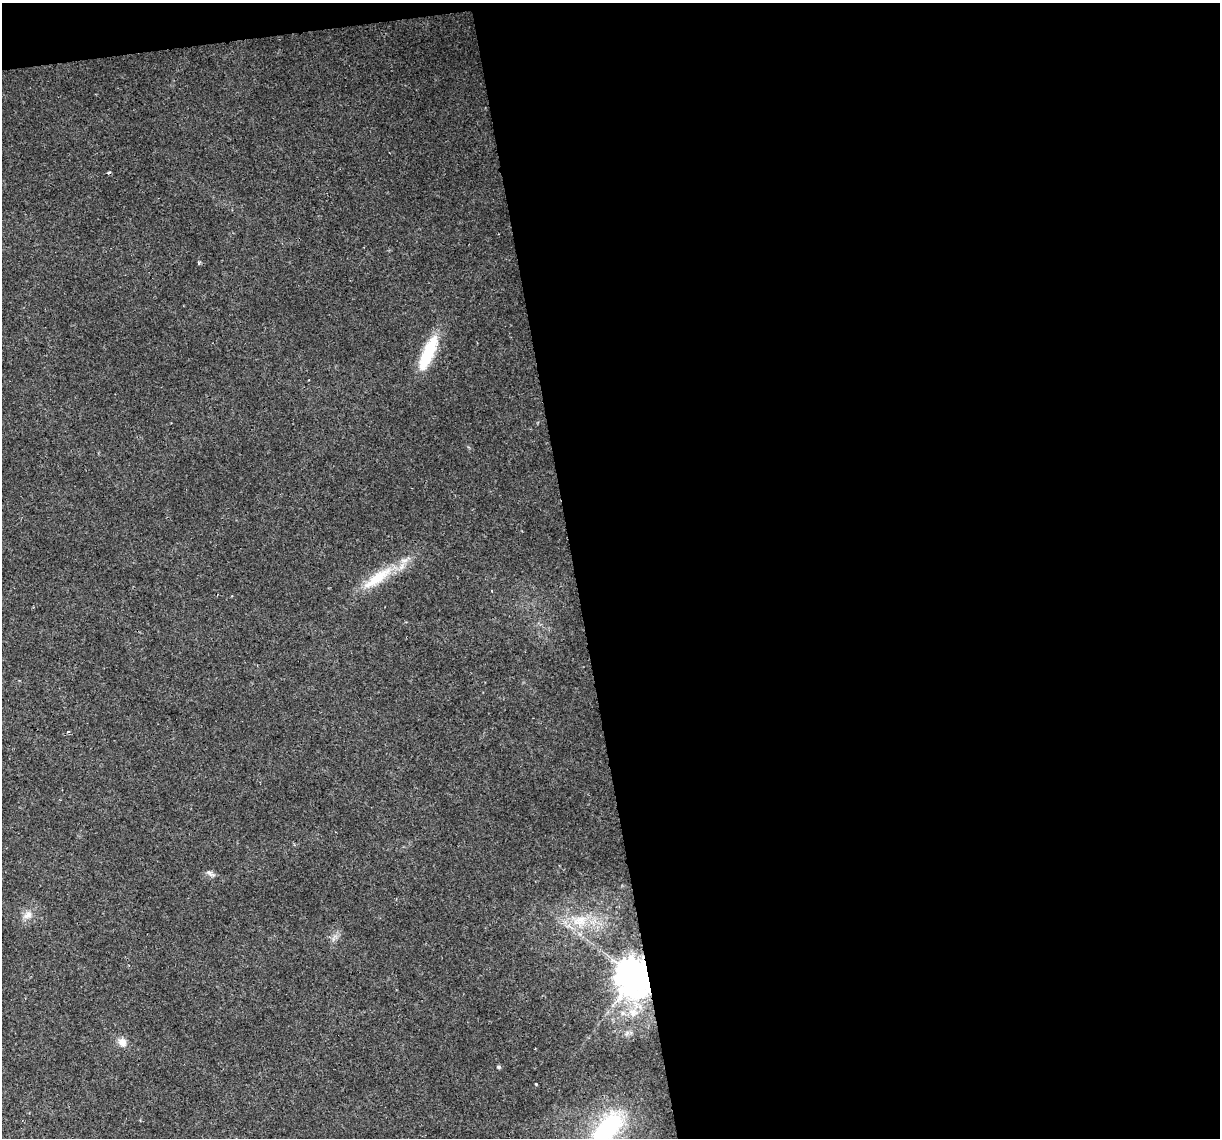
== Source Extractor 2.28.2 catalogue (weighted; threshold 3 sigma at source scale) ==
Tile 4 of 4 x 4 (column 4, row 1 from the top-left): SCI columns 3655-4872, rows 3483-4618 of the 4872 x 4645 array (HDU 1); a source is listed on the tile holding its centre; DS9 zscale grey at full resolution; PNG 1222 x 1140 px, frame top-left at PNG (2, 3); no overlay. Shown black and unused: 54% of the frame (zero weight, under 2 of 3 exposures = <1% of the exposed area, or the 3 px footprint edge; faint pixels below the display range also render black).
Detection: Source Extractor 2.28.2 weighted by HDU 2 'WHT'; one run over the whole footprint, this tile lists its part. Background 0.0408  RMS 0.0036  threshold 0.0161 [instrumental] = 3 sigma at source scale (4.5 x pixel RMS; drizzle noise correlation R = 1.50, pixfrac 1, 0.0396/0.0396 arcsec/px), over >= 5 px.
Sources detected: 15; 1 inside a brighter object's white glare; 1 cosmic-ray / hot-pixel residue — not listed; the other 13 listed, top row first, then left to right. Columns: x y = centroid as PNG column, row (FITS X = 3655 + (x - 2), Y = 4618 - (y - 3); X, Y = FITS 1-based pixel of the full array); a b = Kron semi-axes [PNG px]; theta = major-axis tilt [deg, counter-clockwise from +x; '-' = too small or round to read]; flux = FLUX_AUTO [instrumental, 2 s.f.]
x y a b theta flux
198 263 5 3 - 0.39
426 359 45 13 65 14
377 578 51 13 35 14
68 732 4 3 - 0.53
209 873 10 6 -47 1.4
28 915 14 9 37 2.8
580 921 23 16 20 10
635 977 10 10 - 1000
633 1012 15 10 -6 4.5
122 1042 13 11 -46 2.6
499 1067 5 5 - 0.49
536 1084 3 2 - 0.38
607 1129 51 24 51 43
Overlapping masked pixels (flux is a lower limit): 1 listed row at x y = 635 977
Isophote crosses this tile's border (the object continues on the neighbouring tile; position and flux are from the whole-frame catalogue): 1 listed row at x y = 607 1129
Unlisted compact peaks at least as high as the median listed source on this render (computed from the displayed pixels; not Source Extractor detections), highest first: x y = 333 939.